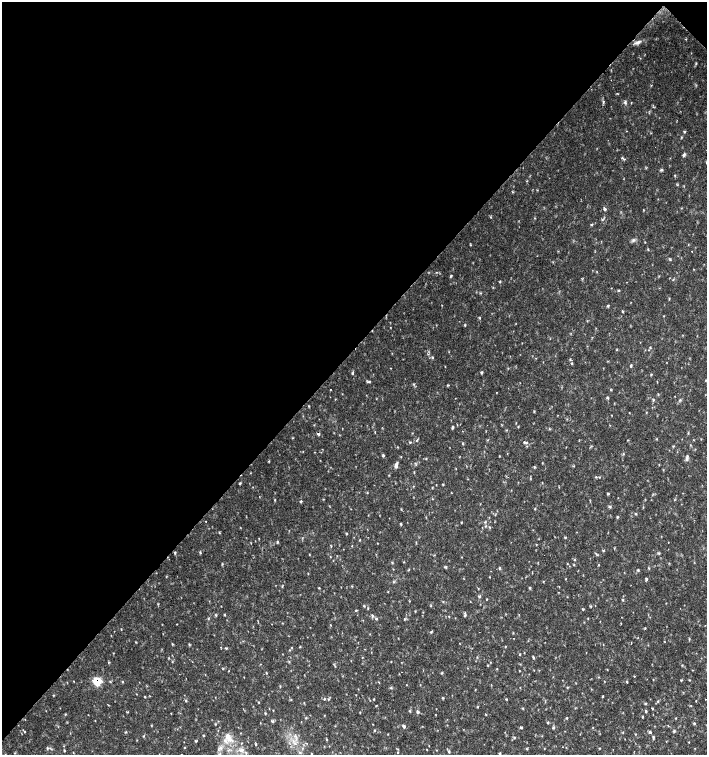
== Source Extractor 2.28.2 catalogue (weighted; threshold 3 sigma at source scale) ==
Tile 2 of 4 x 4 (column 2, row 1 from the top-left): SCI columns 1636-3044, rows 4517-6022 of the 6023 x 6029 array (HDU 1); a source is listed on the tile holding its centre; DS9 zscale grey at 2 x 2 block average (1 PNG px = mean of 2 x 2 image px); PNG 709 x 757 px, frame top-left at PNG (2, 2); no overlay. Shown black and unused: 47% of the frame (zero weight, under 2 of 3 exposures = <1% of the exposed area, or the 3 px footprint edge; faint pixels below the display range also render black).
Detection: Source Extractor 2.28.2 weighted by HDU 2 'WHT'; one run over the whole footprint, this tile lists its part. Background 0.0332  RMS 0.0036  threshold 0.0164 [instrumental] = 3 sigma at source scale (4.5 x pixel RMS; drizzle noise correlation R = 1.50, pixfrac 1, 0.0396/0.0396 arcsec/px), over >= 5 px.
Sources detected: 241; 1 cosmic-ray / hot-pixel residue — not listed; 1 inside a brighter listed object's ellipse — not listed separately; the other 239 listed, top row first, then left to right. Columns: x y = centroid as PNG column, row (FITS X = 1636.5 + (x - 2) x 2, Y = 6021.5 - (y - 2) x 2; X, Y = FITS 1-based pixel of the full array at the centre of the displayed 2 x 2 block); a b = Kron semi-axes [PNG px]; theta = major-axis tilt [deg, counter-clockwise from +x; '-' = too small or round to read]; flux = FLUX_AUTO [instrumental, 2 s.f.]
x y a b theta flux
638 42 12 4 24 3.2
618 94 2 2 - 0.46
625 102 4 3 - 1.3
631 102 3 2 - 0.38
627 131 2 2 - 0.42
684 132 3 2 - 0.68
684 155 6 3 73 1.6
622 158 5 3 - 1
646 168 3 2 - 0.57
661 170 5 3 - 1.2
675 175 3 2 - 0.78
527 181 3 2 - 0.4
537 190 3 2 - 0.39
513 192 3 2 - 0.57
605 209 4 3 - 1.4
633 240 5 4 - 1.9
645 242 2 2 - 0.43
648 249 4 2 - 0.48
692 251 2 2 - 0.74
670 260 3 2 - 0.65
451 276 4 2 - 0.83
500 281 4 2 - 0.66
618 291 3 2 - 0.78
480 293 3 2 - 0.6
669 299 3 2 - 0.52
608 305 3 2 - 1.4
622 311 3 2 - 0.68
480 318 3 2 - 0.62
465 325 3 3 - 0.63
390 327 2 2 - 0.35
650 348 3 2 - 0.65
617 350 3 2 - 0.6
432 358 3 2 - 0.58
572 363 3 3 - 1.1
631 366 3 2 - 1.1
353 373 3 2 - 0.72
481 373 4 2 - 0.97
651 374 3 2 - 0.6
369 381 4 3 - 1.2
413 384 4 3 - 0.9
448 385 4 2 - 0.71
330 389 2 2 - 0.32
607 398 4 3 - 0.97
653 400 4 3 - 0.82
309 406 3 2 - 0.54
534 412 3 2 - 0.46
629 413 3 2 - 0.32
518 426 3 2 - 0.5
452 428 4 3 - 1.1
550 429 3 2 - 0.59
506 430 3 2 - 0.53
375 432 4 2 - 0.39
688 433 4 2 - 0.61
318 434 4 3 - 1.4
293 438 3 2 - 0.47
657 439 3 2 - 0.5
417 440 4 2 - 0.9
628 440 3 2 - 0.44
410 442 4 2 - 0.71
525 442 7 3 -13 1.6
463 444 3 2 - 0.5
673 446 3 2 - 0.6
397 447 3 2 - 0.4
623 454 3 2 - 0.67
383 456 3 3 - 1.1
426 459 3 2 - 0.62
687 459 6 4 89 2
269 461 3 2 - 0.51
542 463 2 2 - 0.42
396 465 6 3 70 3.4
573 466 3 2 - 0.58
534 467 3 3 - 0.89
414 472 4 2 - 0.43
596 477 3 2 - 0.76
240 484 3 2 - 0.72
443 484 3 2 - 0.6
367 493 2 2 - 0.48
608 494 3 2 - 0.84
323 499 3 2 - 0.43
275 500 3 2 - 0.61
301 501 4 3 - 0.79
610 507 4 3 - 1.3
535 509 3 3 - 0.61
636 514 4 2 - 0.68
617 517 3 3 - 0.81
205 521 2 2 - 0.61
461 522 2 2 - 0.49
485 522 3 2 - 0.83
401 524 4 2 - 0.73
485 526 4 2 - 0.92
346 534 3 2 - 0.67
565 538 3 2 - 0.69
360 540 3 2 - 0.46
277 542 4 2 - 0.78
668 542 2 2 - 0.41
331 546 3 2 - 0.52
603 550 4 2 - 0.78
175 552 3 2 - 1.1
200 552 3 3 - 0.81
658 553 5 3 - 0.94
597 555 5 3 - 0.94
330 556 3 2 - 0.42
392 562 3 2 - 0.63
574 565 3 2 - 0.55
445 567 4 2 - 1.2
499 568 4 3 - 0.94
393 569 2 2 - 0.38
409 570 3 2 - 0.51
638 570 3 3 - 0.8
308 574 3 2 - 0.44
489 577 3 2 - 0.36
566 579 3 2 - 0.4
646 579 3 3 - 1.1
543 581 2 2 - 0.49
393 582 3 2 - 0.67
319 588 3 2 - 0.53
530 588 4 2 - 0.91
479 596 4 2 - 1
487 599 3 2 - 0.43
623 600 3 3 - 0.76
158 604 3 2 - 0.44
221 606 2 2 - 0.57
364 606 3 3 - 0.66
431 606 3 2 - 0.47
590 606 3 2 - 0.78
583 609 3 2 - 0.72
356 610 3 2 - 0.74
415 611 2 2 - 0.45
224 614 3 2 - 0.63
216 615 3 3 - 0.82
372 615 4 3 - 1.2
465 615 4 4 - 1.1
449 617 3 2 - 0.41
376 618 4 3 - 0.98
404 619 4 2 - 0.55
177 624 2 2 - 0.66
330 625 2 2 - 0.39
645 628 3 2 - 0.64
121 629 3 2 - 0.4
431 632 4 3 - 0.85
689 639 3 2 - 0.64
664 641 2 2 - 0.37
172 644 3 2 - 0.69
189 644 3 2 - 0.64
648 645 2 2 - 0.37
221 647 2 2 - 0.36
291 647 2 2 - 0.46
300 647 3 2 - 0.55
226 648 3 3 - 0.85
520 654 3 2 - 0.53
362 657 3 2 - 0.39
533 658 4 2 - 0.99
289 661 3 2 - 0.62
109 662 3 2 - 0.59
260 664 3 2 - 0.35
488 665 3 2 - 0.55
497 668 3 2 - 0.38
266 673 3 2 - 0.61
442 673 3 3 - 0.8
634 676 3 2 - 0.5
681 680 3 2 - 0.6
689 680 3 2 - 0.53
74 681 2 2 - 0.38
97 681 4 4 - 28
122 682 3 2 - 0.6
379 682 3 2 - 0.4
627 682 3 2 - 0.61
567 687 3 2 - 0.59
391 688 3 3 - 0.92
145 696 3 2 - 0.51
603 696 4 2 - 0.58
443 698 3 2 - 0.67
324 699 3 2 - 0.56
328 699 3 2 - 0.69
374 699 3 2 - 0.55
506 699 4 2 - 0.54
705 699 2 2 - 0.38
186 700 4 2 - 0.85
291 700 3 2 - 0.62
658 701 3 3 - 0.76
696 701 3 2 - 0.37
258 702 2 2 - 0.52
646 703 4 2 - 0.66
376 705 2 2 - 0.54
477 707 3 2 - 0.62
523 708 3 3 - 0.61
652 708 3 2 - 0.81
273 710 2 2 - 0.39
410 711 4 2 - 0.76
646 711 3 3 - 0.87
127 712 3 2 - 0.58
418 712 4 3 - 1.5
171 713 2 2 - 0.32
265 713 3 2 - 0.57
486 714 3 2 - 0.52
642 717 3 2 - 0.6
306 718 3 2 - 0.7
567 718 3 3 - 0.66
676 718 3 2 - 0.45
272 721 4 3 - 1.1
548 722 3 2 - 0.83
694 723 3 3 - 0.91
373 724 2 2 - 0.39
151 725 3 2 - 0.43
404 726 4 3 - 1.7
521 727 3 2 - 0.91
593 727 3 2 - 0.34
553 728 4 3 - 1.1
25 731 3 2 - 0.63
674 731 3 3 - 0.85
125 732 3 2 - 0.58
623 732 3 2 - 0.45
650 732 4 3 - 1.4
635 734 2 2 - 0.51
144 736 3 2 - 0.57
203 736 3 2 - 0.6
653 736 3 2 - 0.63
228 737 14 7 -63 8.7
514 737 3 2 - 0.79
326 739 3 2 - 0.59
196 741 3 3 - 0.76
689 742 2 2 - 0.38
241 743 2 2 - 0.7
295 743 4 2 - 1.1
256 744 2 2 - 0.67
185 747 2 2 - 0.45
47 748 4 2 - 0.83
221 748 6 5 - 3
544 748 2 2 - 0.36
599 748 3 2 - 0.47
427 749 3 2 - 0.38
527 749 3 2 - 0.66
242 750 6 5 - 3.1
449 751 4 3 - 1.1
300 752 3 3 - 0.91
398 752 2 2 - 0.61
499 753 3 3 - 0.88
181 754 2 2 - 0.37
311 754 3 2 - 0.53
Overlapping masked pixels (flux is a lower limit): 1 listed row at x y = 97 681
Isophote crosses this tile's border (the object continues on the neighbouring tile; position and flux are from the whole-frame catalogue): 1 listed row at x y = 181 754
Diffuse or blended objects may show on this block-average render without a row.